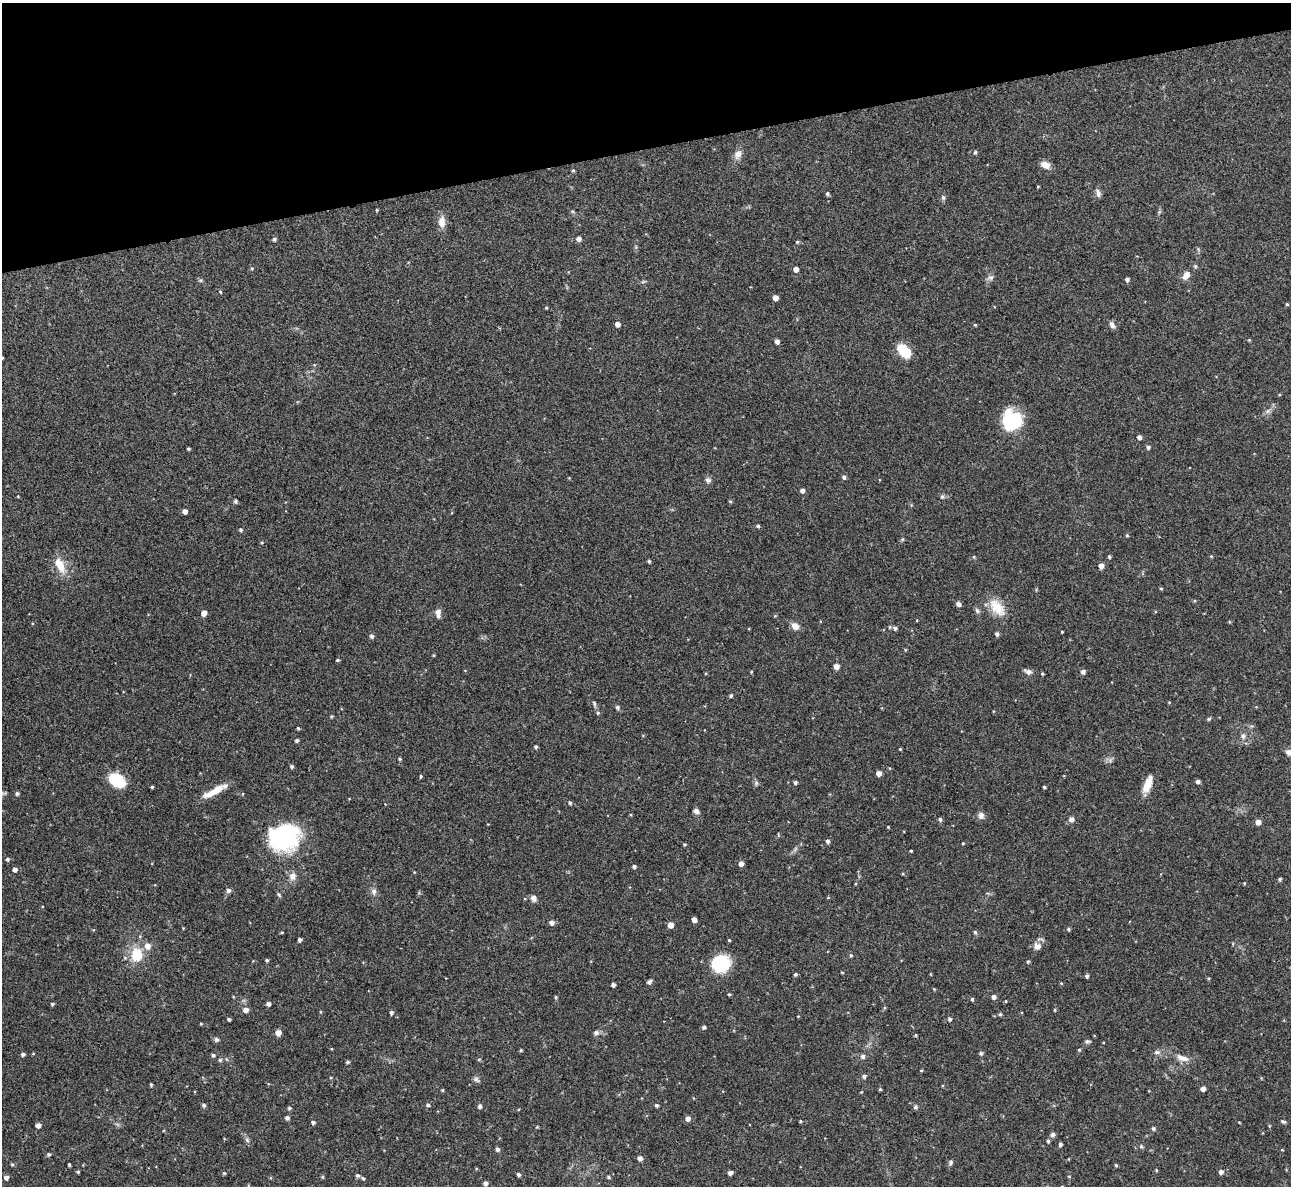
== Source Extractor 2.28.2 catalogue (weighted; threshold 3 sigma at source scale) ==
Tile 3 of 4 x 4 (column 3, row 1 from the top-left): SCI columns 2580-3868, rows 3696-4879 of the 5158 x 5143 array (HDU 1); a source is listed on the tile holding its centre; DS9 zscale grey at full resolution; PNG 1293 x 1188 px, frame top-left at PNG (2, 3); no overlay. Shown black and unused: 12% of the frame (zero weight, under 3 of 4 exposures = <1% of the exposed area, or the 3 px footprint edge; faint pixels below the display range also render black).
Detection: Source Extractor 2.28.2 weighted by HDU 2 'WHT'; one run over the whole footprint, this tile lists its part. Background 0.072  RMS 0.0054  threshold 0.0245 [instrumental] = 3 sigma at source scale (4.5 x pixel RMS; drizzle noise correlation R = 1.50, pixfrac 1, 0.05/0.05 arcsec/px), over >= 5 px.
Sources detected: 238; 2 too faint to see at this stretch — not listed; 1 inside a brighter listed object's ellipse — not listed separately; the other 235 listed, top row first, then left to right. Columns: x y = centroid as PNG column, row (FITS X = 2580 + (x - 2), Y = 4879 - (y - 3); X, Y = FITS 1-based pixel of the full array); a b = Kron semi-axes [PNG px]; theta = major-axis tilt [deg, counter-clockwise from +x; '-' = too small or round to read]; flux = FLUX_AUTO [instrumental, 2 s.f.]
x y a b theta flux
975 152 5 4 - 0.97
738 154 13 10 61 3.6
1045 165 10 7 -24 4.4
573 170 4 4 - 0.69
1038 186 4 2 - 0.41
1098 193 11 5 -72 2
827 194 4 4 - 0.96
943 197 7 5 -89 1.1
377 210 3 3 - 0.52
1159 212 7 4 71 0.83
442 222 15 8 -89 4.7
274 239 4 4 - 1.1
579 239 5 5 - 2.5
797 242 4 4 - 0.66
1195 266 5 5 - 0.89
252 268 5 4 - 0.75
796 269 4 4 - 3.2
1186 275 9 6 54 4.5
990 277 9 7 23 1.8
1127 279 4 4 - 1.6
200 280 6 5 - 0.83
643 282 6 4 3 0.81
220 292 4 4 - 0.59
775 298 4 4 - 4.2
1287 304 4 3 - 0.57
546 308 4 3 - 0.5
618 324 4 4 - 3.2
975 325 4 4 - 0.55
1112 325 10 6 -54 2
1249 340 3 3 - 0.54
777 341 4 4 - 2.3
904 351 18 11 -44 12
2 358 4 2 - 0.39
1268 411 9 5 36 1.8
1012 420 22 20 86 29
1139 437 4 4 - 2.2
1148 447 5 5 - 1.4
188 449 3 3 - 0.74
844 477 5 4 - 1.4
708 480 8 7 - 1.7
802 490 4 4 - 2.1
18 496 3 2 - 0.38
942 496 7 5 -75 1.1
235 501 5 4 - 0.89
730 501 4 4 - 0.61
185 511 4 4 - 2.8
758 526 4 4 - 0.99
241 530 5 4 - 0.91
1127 535 4 4 - 0.65
902 540 6 4 20 0.63
262 543 4 4 - 0.57
1211 556 4 3 - 0.46
974 557 4 4 - 0.58
1109 557 4 4 - 0.83
649 561 4 4 - 0.84
60 565 22 9 -64 9.1
1101 566 5 4 - 3.5
1161 588 4 3 - 0.65
958 604 5 5 - 2
997 607 26 14 -49 11
438 611 8 8 - 2.5
977 611 8 5 -50 1.2
204 613 4 4 - 4
917 620 3 2 - 0.35
1230 622 5 3 - 0.49
795 626 10 8 -42 3.6
895 628 6 5 - 1.4
1062 632 3 2 - 0.49
997 634 5 4 - 1.4
372 636 5 4 - 1.4
905 650 4 3 - 0.48
433 655 4 3 - 0.49
337 660 5 3 - 0.65
836 667 6 6 - 2.3
751 672 3 3 - 0.48
1028 672 10 6 -22 2
1083 672 5 5 - 1.9
1042 674 4 3 - 0.67
731 696 4 4 - 0.91
594 704 8 5 -72 1.1
617 707 5 5 - 1.3
598 713 6 5 - 0.86
331 716 4 3 - 0.69
1209 719 6 4 22 0.79
298 728 3 3 - 0.81
1243 736 9 7 -73 2
297 741 4 3 - 1
536 747 4 3 - 1.1
900 749 3 3 - 0.46
1289 752 9 7 -24 2.8
399 759 4 4 - 0.64
292 766 4 4 - 1.2
889 768 4 3 - 0.42
879 773 4 4 - 3.4
421 776 5 3 - 0.57
117 780 17 12 -35 19
1198 781 4 4 - 1.5
795 782 4 3 - 1.3
756 783 7 5 71 1.1
1147 784 20 8 69 8
152 787 3 3 - 0.8
1044 787 3 3 - 0.77
215 791 31 7 29 9.1
17 793 4 4 - 1.2
570 803 5 4 - 0.99
696 811 7 6 - 1.9
981 816 9 8 - 2.3
940 819 5 5 - 1.2
1071 819 5 5 - 3
1258 822 4 4 - 4
888 827 3 3 - 0.45
284 837 32 26 26 69
828 841 5 4 - 1.5
963 843 4 3 - 0.48
685 844 4 4 - 0.68
911 851 3 3 - 0.57
7 859 4 4 - 1.1
741 864 5 4 - 2.8
634 866 4 4 - 1.4
14 870 5 5 - 1.9
292 876 11 9 75 3.5
1280 879 4 4 - 0.94
1244 883 3 3 - 0.53
228 890 7 6 - 1.4
374 891 9 7 -80 2.1
279 895 7 4 -51 0.89
828 897 5 3 - 0.45
534 898 8 6 -61 2.2
694 920 4 4 - 3.5
552 923 5 5 - 2.3
670 925 5 4 - 5.4
183 928 3 3 - 0.4
1068 929 4 4 - 0.85
975 932 6 5 - 0.9
282 933 5 3 - 0.47
300 940 4 3 - 1.7
729 940 3 3 - 0.53
1233 944 5 3 - 0.45
147 946 7 6 - 3.9
1037 946 12 11 - 3.1
137 954 15 12 88 14
851 955 5 4 - 0.79
267 960 4 3 - 0.8
1028 961 4 4 - 0.79
721 963 19 18 - 21
842 972 4 3 - 0.42
795 974 3 3 - 0.97
1087 976 5 4 - 1.1
649 982 4 4 - 1.7
1061 983 4 3 - 0.45
613 985 4 4 - 1.8
934 989 4 3 - 0.52
729 994 4 3 - 0.62
556 997 4 3 - 0.64
993 997 4 4 - 2.3
972 999 5 4 - 0.82
1006 1001 4 3 - 0.47
52 1004 4 4 - 0.84
268 1004 4 4 - 2
246 1010 6 5 - 2.6
1055 1010 4 4 - 0.61
391 1012 4 4 - 1.3
1000 1014 5 4 - 0.89
798 1016 3 3 - 0.41
228 1019 4 3 - 0.84
950 1019 5 5 - 1.2
201 1023 4 3 - 0.47
704 1027 4 4 - 1.3
278 1033 5 5 - 4.2
596 1033 6 5 - 1.9
915 1035 3 3 - 0.67
216 1039 7 6 - 1.2
1087 1041 8 5 2 1.1
521 1050 4 3 - 0.66
1079 1050 4 4 - 0.69
1157 1052 9 5 -1 1.8
981 1053 5 4 - 1.2
23 1054 4 4 - 1.4
213 1055 5 4 - 1
863 1056 6 5 - 1.7
1183 1058 19 8 -16 4.6
479 1059 5 4 - 0.6
220 1060 5 5 - 0.85
347 1062 4 3 - 0.87
921 1070 4 3 - 0.52
864 1076 5 4 - 1.4
476 1080 9 5 -35 1.4
151 1085 4 3 - 0.76
880 1089 3 3 - 0.71
1203 1089 4 4 - 2.7
442 1090 4 4 - 0.57
861 1092 4 4 - 0.38
204 1105 4 4 - 1.3
428 1105 5 5 - 1.2
656 1105 4 4 - 1.1
480 1106 5 4 - 1.6
915 1107 5 4 - 1.4
289 1108 5 5 - 0.88
287 1118 4 4 - 1.6
688 1119 5 4 - 2.7
800 1121 3 3 - 0.56
1283 1121 6 4 -19 1.1
313 1122 4 4 - 1.1
1239 1122 3 3 - 0.4
38 1125 4 4 - 2.8
1269 1126 5 3 - 0.5
537 1127 5 3 - 0.5
1153 1128 5 4 - 1
1052 1135 5 5 - 1.7
247 1140 7 5 -46 1.2
1048 1141 4 4 - 0.83
1060 1144 4 3 - 1.4
1141 1146 5 4 - 1
497 1149 5 4 - 1.5
1282 1150 4 3 - 0.36
49 1154 4 4 - 1
640 1158 5 4 - 2.6
950 1163 7 5 62 1.2
12 1164 5 4 - 0.67
69 1164 3 3 - 0.76
1116 1165 4 3 - 0.7
1156 1170 4 3 - 0.57
78 1172 3 3 - 0.64
1221 1172 5 5 - 2.1
224 1173 4 4 - 0.65
730 1173 4 4 - 2.4
357 1175 5 4 - 1.2
518 1175 4 4 - 1.3
1069 1176 5 3 - 0.49
322 1177 4 4 - 0.58
608 1177 5 4 - 0.79
6 1178 5 4 - 2.2
363 1178 6 4 -59 0.81
485 1183 4 4 - 2.1
1062 1186 4 4 - 0.59
Isophote crosses this tile's border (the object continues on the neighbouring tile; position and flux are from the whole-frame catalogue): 2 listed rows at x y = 1289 752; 1062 1186